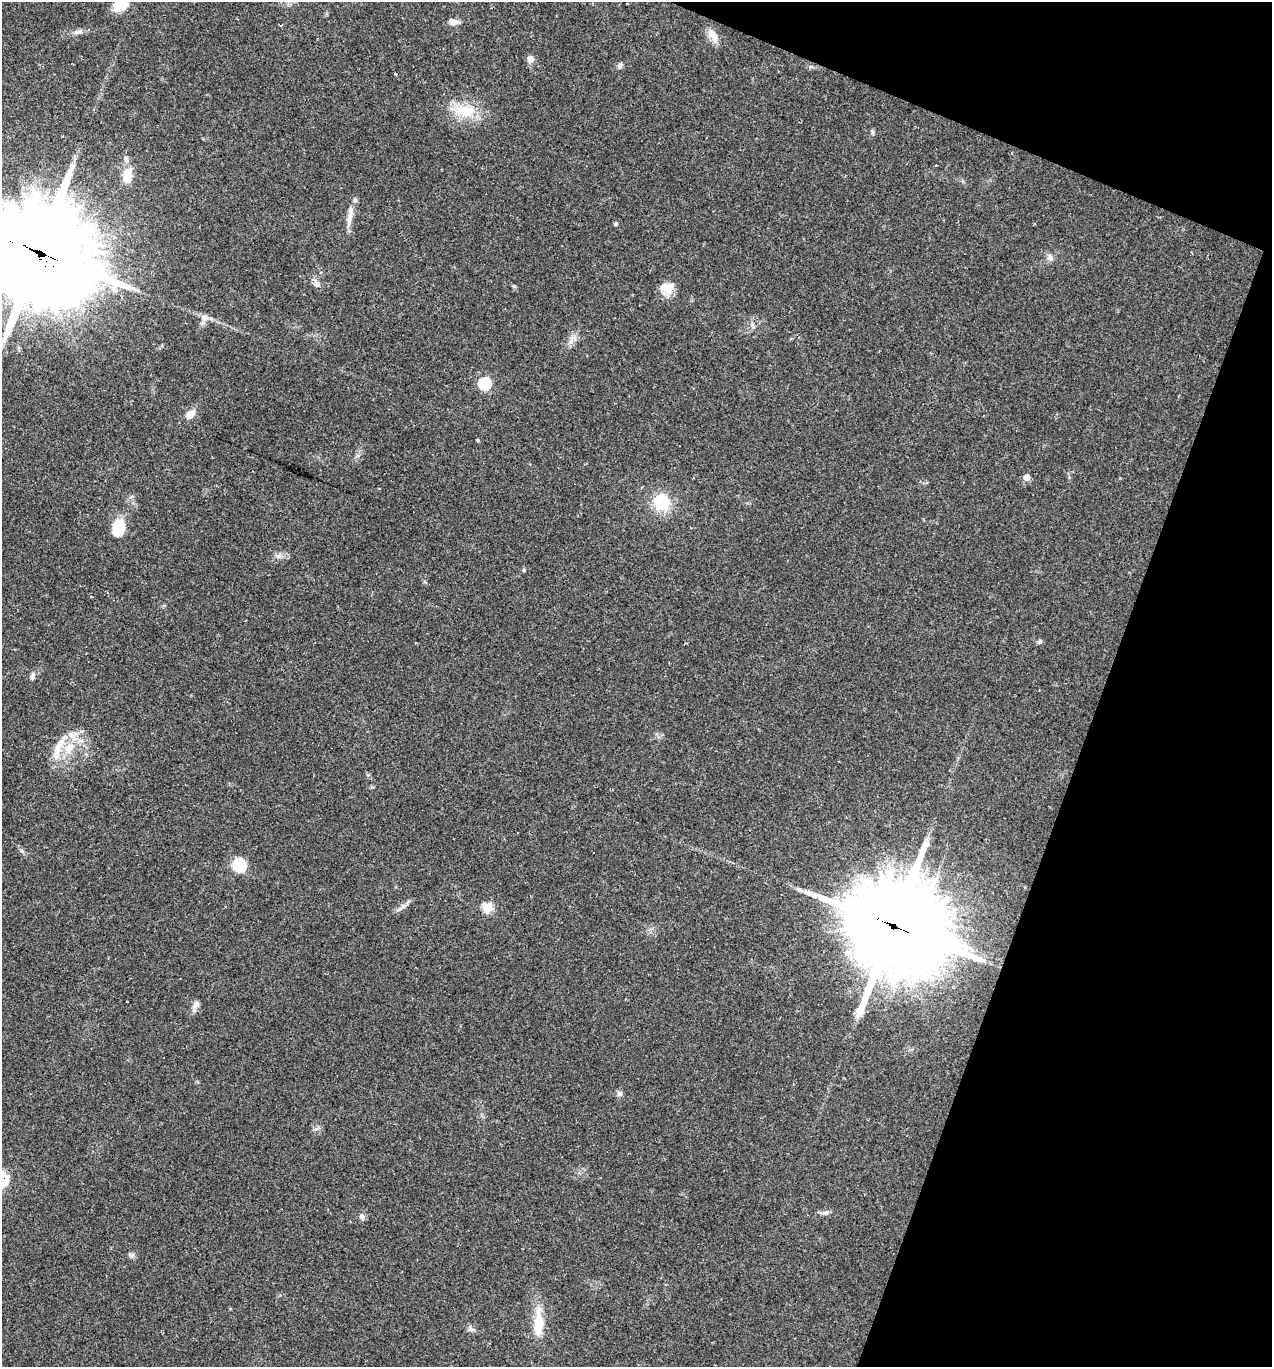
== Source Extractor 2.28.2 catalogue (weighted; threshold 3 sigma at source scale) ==
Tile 8 of 4 x 4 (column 4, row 2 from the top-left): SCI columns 4081-5350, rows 2735-4099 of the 5483 x 5469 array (HDU 1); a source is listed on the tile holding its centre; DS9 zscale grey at full resolution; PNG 1274 x 1369 px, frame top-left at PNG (2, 2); no overlay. Shown black and unused: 18% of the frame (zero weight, under 2 of 3 exposures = <1% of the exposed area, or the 3 px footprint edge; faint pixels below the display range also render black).
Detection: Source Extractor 2.28.2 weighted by HDU 2 'WHT'; one run over the whole footprint, this tile lists its part. Background 0.0807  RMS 0.0059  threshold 0.0264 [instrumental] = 3 sigma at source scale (4.5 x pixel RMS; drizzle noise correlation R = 1.50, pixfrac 1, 0.05/0.05 arcsec/px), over >= 5 px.
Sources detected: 46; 1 cosmic-ray / hot-pixel residue — not listed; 6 inside a brighter listed object's ellipse — not listed separately; the other 39 listed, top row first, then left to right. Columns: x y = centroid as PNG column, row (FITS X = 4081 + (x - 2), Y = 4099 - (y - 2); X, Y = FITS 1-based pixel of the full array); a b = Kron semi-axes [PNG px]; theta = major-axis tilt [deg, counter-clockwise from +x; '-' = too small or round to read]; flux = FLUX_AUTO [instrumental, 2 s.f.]
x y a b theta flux
120 6 17 10 20 10
453 22 11 8 -3 3
78 32 18 4 13 2.7
713 36 20 9 -60 5.3
530 59 9 8 - 3
620 65 8 6 73 1.4
465 111 32 17 -7 18
872 132 7 4 -89 0.95
936 165 3 2 - 0.55
127 176 17 11 83 9.8
350 218 20 7 78 5.1
616 224 5 4 - 0.83
37 252 47 32 -24 9100
1050 257 11 7 87 2.4
316 284 9 7 -38 2.9
667 288 19 12 7 7.9
204 318 13 11 69 3.6
573 337 7 5 0 1.8
484 383 7 6 - 45
190 414 14 9 44 4.5
1027 477 6 6 - 4.6
661 502 17 15 -75 21
118 527 15 9 81 22
524 570 6 4 -90 0.68
1039 642 7 5 36 1.1
33 675 9 6 74 1.8
69 748 16 11 48 9.8
594 853 3 3 - 1.6
239 865 12 12 - 21
487 907 5 5 - 29
894 926 38 31 -25 7900
127 1002 2 2 - 0.65
196 1004 12 7 66 2.8
620 1093 8 7 - 1.6
826 1212 7 4 18 1.3
361 1216 8 6 -45 1.8
131 1256 8 6 89 1.5
539 1324 32 11 89 15
471 1329 10 6 -32 1.9
Overlapping masked pixels (flux is a lower limit): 2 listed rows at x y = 37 252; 894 926
Isophote crosses this tile's border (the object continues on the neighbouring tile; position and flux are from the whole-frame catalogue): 2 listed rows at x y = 120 6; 37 252
Unlisted compact peaks at least as high as the median listed source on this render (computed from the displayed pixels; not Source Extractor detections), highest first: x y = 514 286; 22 851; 403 906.